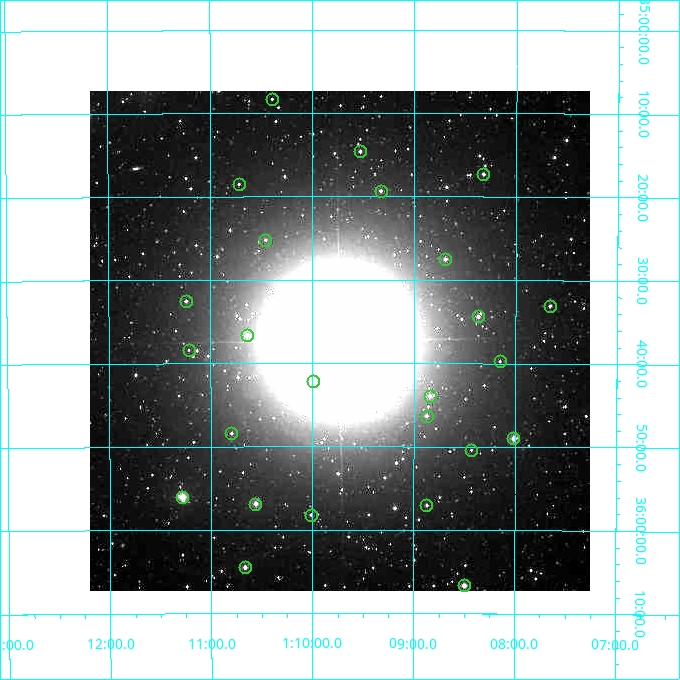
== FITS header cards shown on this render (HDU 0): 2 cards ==
NAXIS1  =                  500
NAXIS2  =                  500

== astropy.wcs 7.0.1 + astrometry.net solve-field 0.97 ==
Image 500 x 500 px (HDU 0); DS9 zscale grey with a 90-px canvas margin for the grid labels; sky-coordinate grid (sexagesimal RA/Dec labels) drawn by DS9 from the SOLVED WCS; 25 Tycho-2 reference stars matched to detected sources circled (green)
Header WCS: none
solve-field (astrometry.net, Tycho-2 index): SOLVED blind (the file carries no WCS)
Solved WCS: RA---TAN-SIP/DEC--TAN-SIP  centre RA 01:09:44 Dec +35:37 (17.43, +35.62 deg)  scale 7.2 arcsec/px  FOV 60.0' x 60.0'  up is -180 deg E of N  parity flipped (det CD > 0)
(file carries no celestial WCS; the grid is the blind solution)
Tycho-2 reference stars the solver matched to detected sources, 25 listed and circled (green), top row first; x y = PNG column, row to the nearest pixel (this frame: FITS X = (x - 90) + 1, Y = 500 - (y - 91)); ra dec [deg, ICRS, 3 dp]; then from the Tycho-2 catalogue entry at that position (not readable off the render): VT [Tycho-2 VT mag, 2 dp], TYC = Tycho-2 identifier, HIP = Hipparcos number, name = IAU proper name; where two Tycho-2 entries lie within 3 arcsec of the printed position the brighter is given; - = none
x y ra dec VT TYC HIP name
272 99 17.598 +35.138 11.37 2286-51-1 - -
360 151 17.382 +35.243 10.70 2286-57-1 - -
483 174 17.080 +35.288 10.55 2286-478-1 - -
239 184 17.680 +35.308 11.41 2286-787-1 - -
381 191 17.332 +35.322 10.48 2286-108-1 - -
265 240 17.614 +35.420 11.60 2286-37-1 - -
445 259 17.173 +35.458 10.42 2286-531-1 - -
186 301 17.810 +35.542 10.75 2286-390-1 - -
550 306 16.915 +35.551 10.76 2286-770-1 - -
478 316 17.092 +35.573 10.35 2286-309-1 - -
247 335 17.660 +35.610 10.54 2286-603-1 - -
189 350 17.804 +35.639 11.84 2290-1272-1 - -
500 361 17.038 +35.662 11.80 2290-933-1 - -
313 381 17.497 +35.702 8.62 2290-1086-1 - -
430 396 17.210 +35.732 10.49 2290-1106-1 - -
427 416 17.218 +35.772 10.90 2290-905-1 - -
231 433 17.699 +35.806 11.02 2290-706-1 - -
513 438 17.003 +35.816 9.13 2290-871-1 - -
471 450 17.108 +35.839 11.63 2290-697-1 - -
182 497 17.821 +35.934 8.39 2290-420-1 - -
255 504 17.640 +35.948 9.46 2290-389-1 - -
426 505 17.218 +35.951 10.99 2290-635-1 - -
311 515 17.504 +35.970 11.25 2290-814-1 - -
245 567 17.667 +36.075 9.56 2290-882-1 - -
464 585 17.125 +36.111 9.27 2290-1044-1 - -